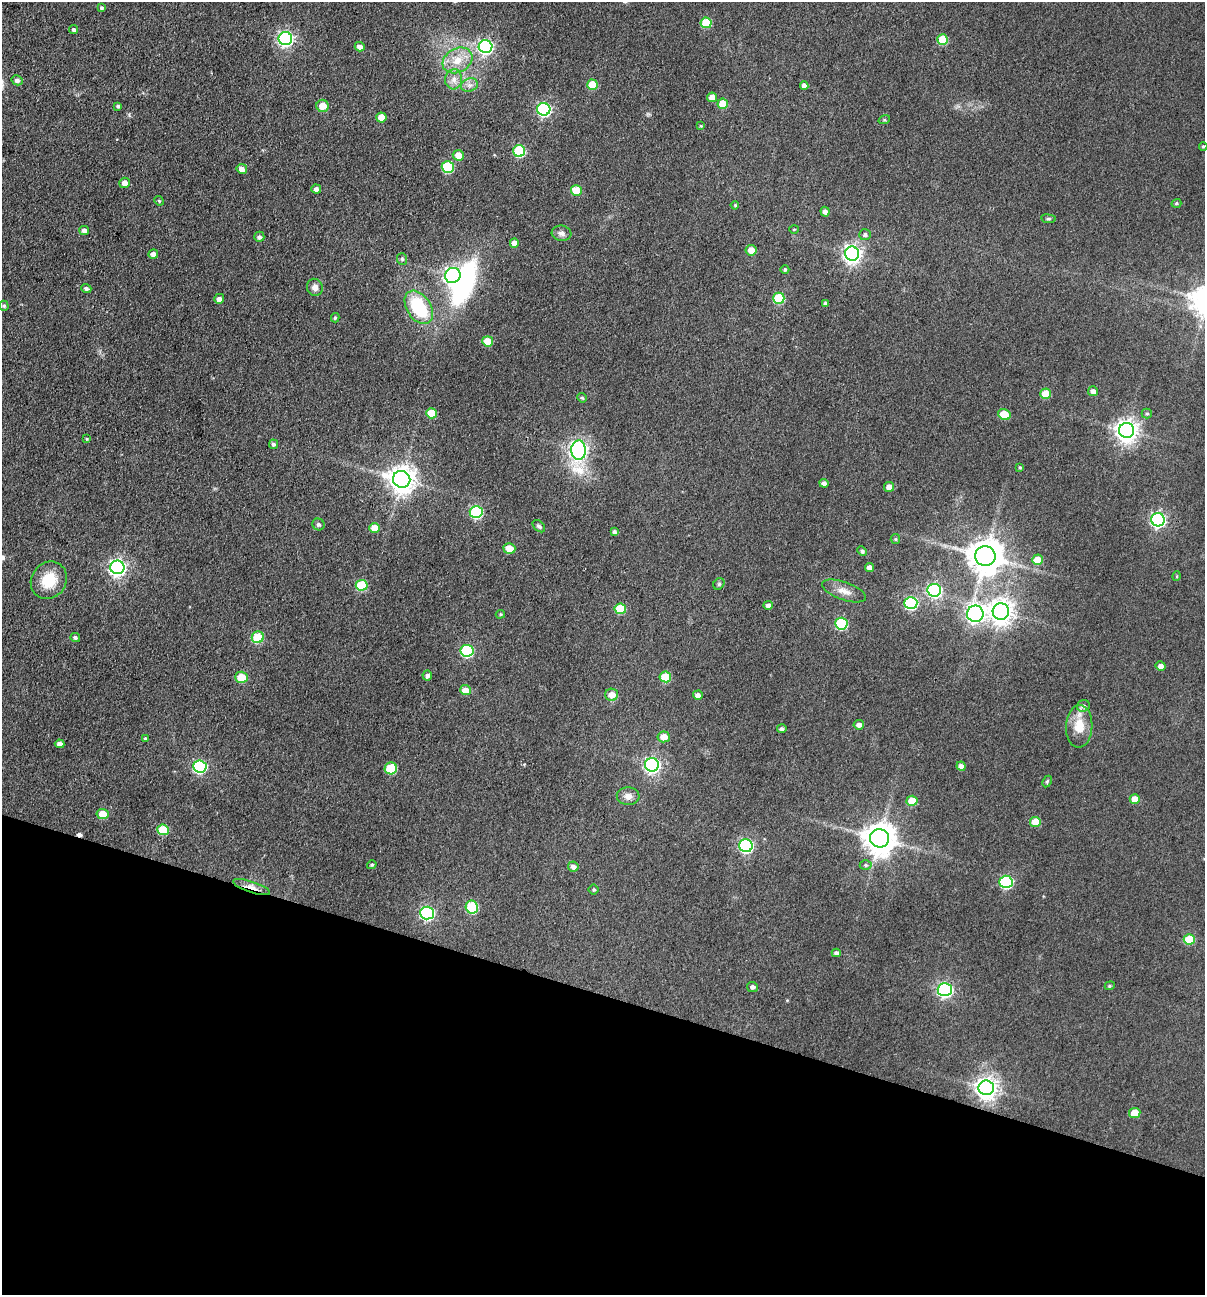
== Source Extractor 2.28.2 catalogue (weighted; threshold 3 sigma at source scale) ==
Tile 15 of 4 x 4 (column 3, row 4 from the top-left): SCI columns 2535-3737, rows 1-1293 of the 5193 x 5174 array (HDU 1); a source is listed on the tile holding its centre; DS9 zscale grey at full resolution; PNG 1207 x 1297 px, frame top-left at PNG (2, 2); each listed source drawn as its Kron ellipse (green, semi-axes under 4 px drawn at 4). Shown black and unused: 23% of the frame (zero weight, under 3 of 4 exposures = <1% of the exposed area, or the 3 px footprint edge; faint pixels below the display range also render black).
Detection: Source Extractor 2.28.2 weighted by HDU 2 'WHT'; one run over the whole footprint, this tile lists its part. Background 0.174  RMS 0.0098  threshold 0.0439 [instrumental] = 3 sigma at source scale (4.5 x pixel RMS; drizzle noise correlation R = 1.50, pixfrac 1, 0.05/0.05 arcsec/px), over >= 5 px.
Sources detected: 142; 1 inside a brighter object's white glare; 1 cosmic-ray / hot-pixel residue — neither listed nor drawn; the other 140 listed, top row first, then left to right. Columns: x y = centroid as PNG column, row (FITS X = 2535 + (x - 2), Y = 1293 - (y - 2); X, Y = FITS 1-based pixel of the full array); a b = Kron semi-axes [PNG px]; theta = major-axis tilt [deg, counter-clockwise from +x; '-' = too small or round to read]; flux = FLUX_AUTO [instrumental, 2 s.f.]
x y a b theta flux
102 8 4 3 - 1.6
706 23 5 5 - 40
73 29 4 3 - 2.1
285 39 7 6 - 260
942 40 5 5 - 38
360 47 5 4 - 5.2
485 47 7 6 - 220
457 60 16 12 30 17
454 79 10 8 84 6.4
17 80 6 5 - 3
469 85 9 6 19 4.2
592 85 5 5 - 27
804 85 4 4 - 4.5
712 97 5 5 - 10
723 104 5 5 - 21
118 106 4 3 - 2.1
323 106 6 6 - 15
544 109 6 6 - 200
381 117 5 5 - 15
884 120 6 4 18 1.2
701 126 4 4 - 0.95
1203 146 4 3 - 1.2
519 151 6 6 - 84
458 155 5 5 - 11
448 167 6 5 - 79
242 169 5 4 - 5.9
125 183 5 5 - 7.7
316 189 5 4 - 4.1
576 190 5 5 - 31
159 201 5 4 - 1.2
1176 203 5 4 - 1.5
735 205 4 3 - 1.1
825 212 5 4 - 4.1
1048 219 7 3 -7 1.4
794 229 5 3 - 0.9
84 231 5 4 - 4.6
561 233 10 7 -7 4.1
865 235 6 5 - 2.8
259 237 5 5 - 3
514 243 4 4 - 8.6
751 250 5 5 - 10
153 254 5 4 - 5.2
852 254 7 7 - 480
402 259 6 5 - 2.1
785 270 4 4 - 1.7
453 275 8 7 - 440
315 287 9 7 -76 5.6
86 289 5 4 - 2.6
779 298 6 5 - 51
219 299 5 5 - 3.7
825 303 4 3 - 2.7
4 306 5 4 - 1.8
419 307 18 12 -56 61
335 318 4 3 - 1.6
488 341 5 5 - 22
1093 391 5 4 - 3.9
1046 394 5 5 - 24
582 398 5 4 - 1.3
431 413 5 5 - 24
1004 414 6 5 - 24
1147 414 5 5 - 1.7
1127 430 7 7 - 790
87 439 4 2 - 0.85
273 444 5 4 - 2.3
579 450 9 7 88 450
1020 467 4 3 - 1.1
402 479 9 8 - 1100
824 483 4 4 - 3.4
889 487 5 5 - 8.5
476 512 6 6 - 110
1158 520 7 6 - 250
318 525 6 5 - 2.4
539 526 7 5 -43 2.1
375 528 5 5 - 13
614 532 4 4 - 2.1
895 539 5 4 - 1.2
509 548 6 5 - 15
862 551 5 4 - 2.3
985 556 10 10 - 2300
1038 560 5 5 - 19
117 567 7 7 - 370
869 567 4 4 - 5.1
1177 576 5 3 - 0.84
49 580 19 17 53 28
719 584 6 5 - 1.7
362 585 6 5 - 48
934 590 7 6 - 180
844 591 23 9 -20 9.6
911 603 6 6 - 140
768 605 5 4 - 3.4
620 609 6 5 - 39
1001 611 8 8 - 880
500 614 4 4 - 1.2
975 614 8 8 - 390
841 624 6 6 - 80
75 637 5 4 - 2.4
258 637 6 6 - 41
467 651 6 6 - 100
1161 666 5 4 - 5.2
427 675 5 5 - 3
241 677 6 5 - 24
665 677 5 5 - 34
465 690 5 5 - 11
612 695 6 6 - 10
698 695 5 4 - 4.1
1083 706 7 5 24 2.7
859 725 5 4 - 5.1
1079 726 21 13 88 20
782 729 5 4 - 2.6
664 737 6 5 - 10
145 739 4 3 - 1.9
60 744 5 4 - 4.4
652 765 7 6 - 300
961 766 4 4 - 5
200 767 7 6 - 150
391 768 6 6 - 51
1047 781 6 4 63 1.4
628 796 11 9 -5 6.5
1135 799 5 5 - 11
912 801 5 5 - 22
103 814 6 5 - 17
1035 822 5 5 - 20
163 830 6 5 - 37
879 838 9 9 - 1700
746 846 7 6 - 180
372 865 5 4 - 1.5
866 865 6 5 - 1.8
573 867 5 5 - 4.6
1006 882 6 6 - 130
252 887 19 5 -18 9.6
594 889 5 5 - 1.5
472 907 6 6 - 69
427 913 7 6 - 180
1189 939 6 5 - 40
836 953 4 4 - 3.2
1110 986 5 4 - 1.2
752 987 5 5 - 2.6
945 990 7 6 - 250
986 1088 8 7 - 730
1135 1113 5 5 - 21
Overlapping masked pixels (flux is a lower limit): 1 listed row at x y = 252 887